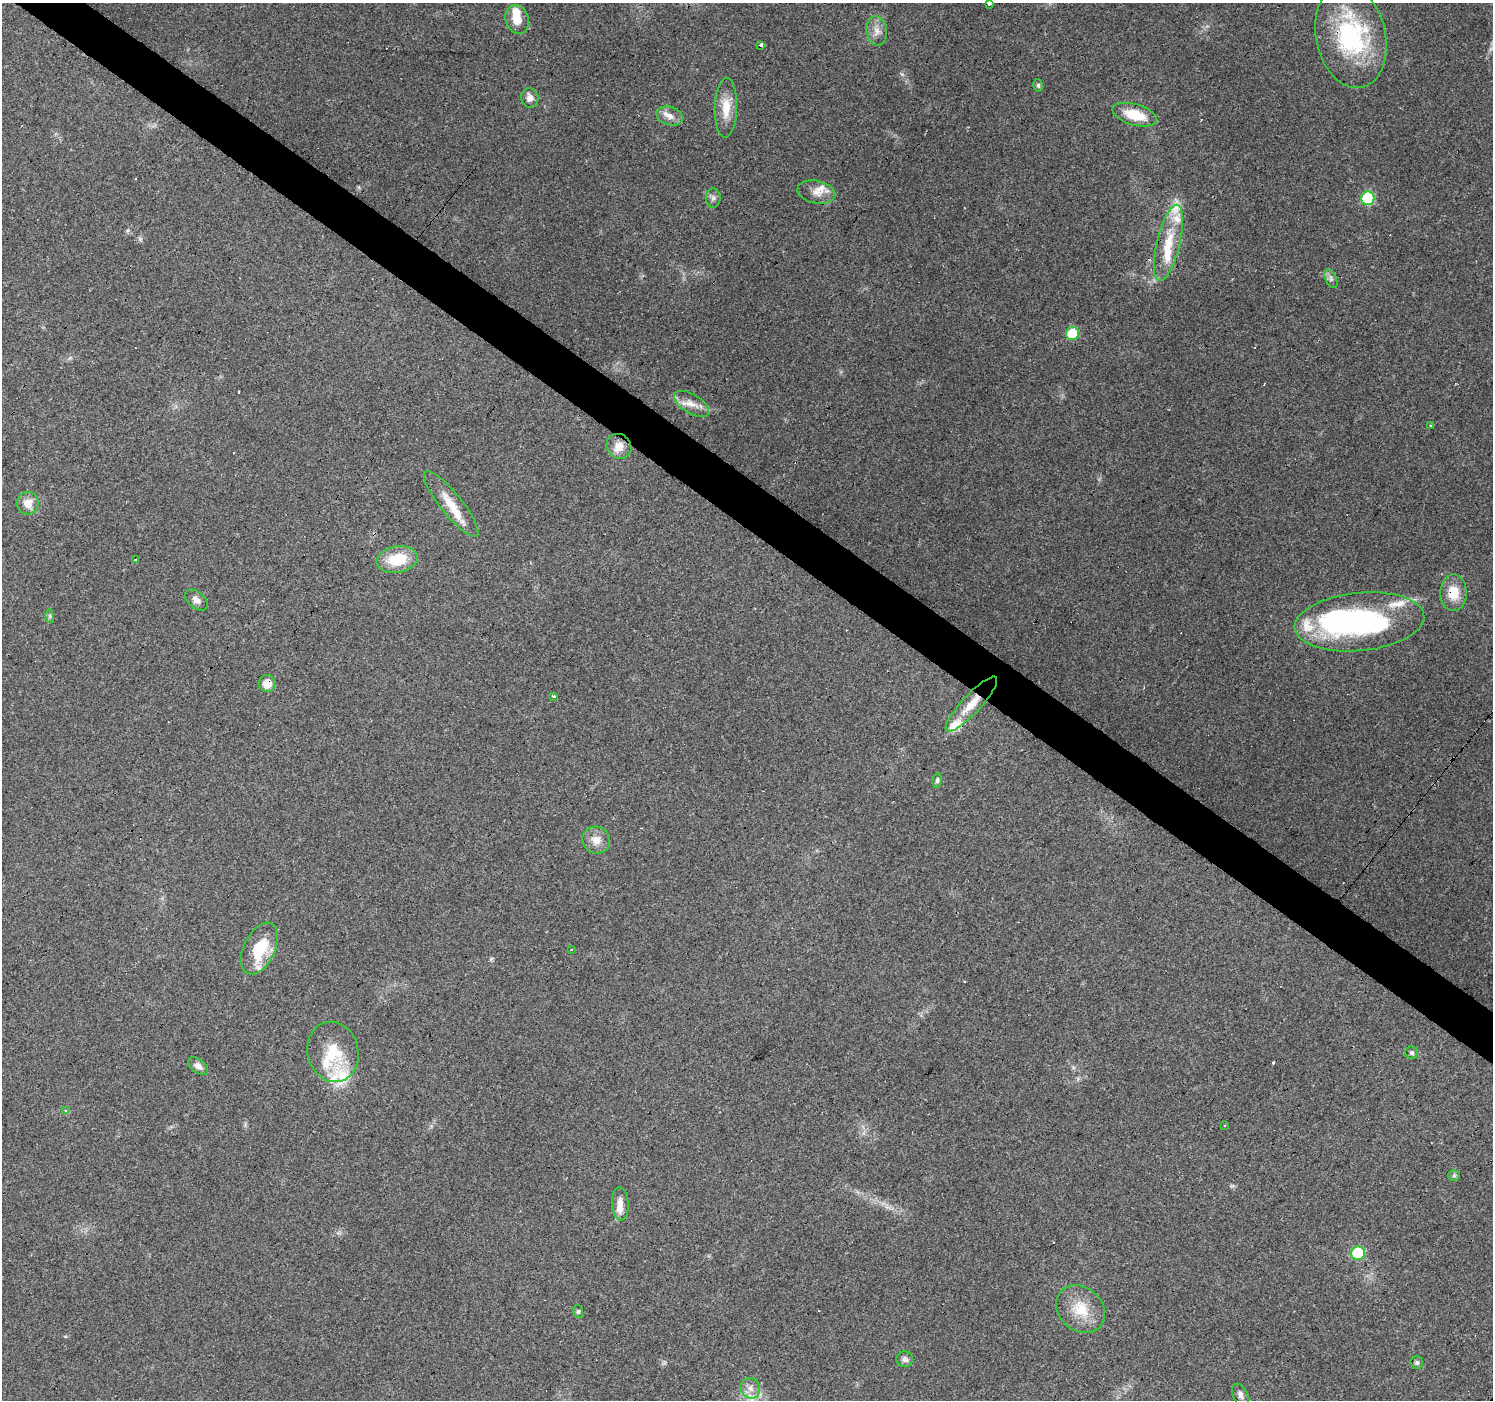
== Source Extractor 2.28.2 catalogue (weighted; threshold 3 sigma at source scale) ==
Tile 11 of 4 x 4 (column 3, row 3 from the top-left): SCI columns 2984-4474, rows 1571-2968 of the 5968 x 6005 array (HDU 1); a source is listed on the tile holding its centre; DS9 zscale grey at full resolution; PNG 1495 x 1402 px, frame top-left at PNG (2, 3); each listed source drawn as its Kron ellipse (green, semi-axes under 4 px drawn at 4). Shown black and unused: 4% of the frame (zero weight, under 3 of 4 exposures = <1% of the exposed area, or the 3 px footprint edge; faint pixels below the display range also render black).
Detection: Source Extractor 2.28.2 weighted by HDU 2 'WHT'; one run over the whole footprint, this tile lists its part. Background 0.0939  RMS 0.0067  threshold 0.0302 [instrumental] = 3 sigma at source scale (4.5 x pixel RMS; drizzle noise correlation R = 1.50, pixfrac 1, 0.0396/0.0396 arcsec/px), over >= 5 px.
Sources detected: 74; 1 inside a brighter object's white glare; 11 cosmic-ray / hot-pixel residue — neither listed nor drawn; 14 inside a brighter listed object's ellipse — not listed separately; the other 48 listed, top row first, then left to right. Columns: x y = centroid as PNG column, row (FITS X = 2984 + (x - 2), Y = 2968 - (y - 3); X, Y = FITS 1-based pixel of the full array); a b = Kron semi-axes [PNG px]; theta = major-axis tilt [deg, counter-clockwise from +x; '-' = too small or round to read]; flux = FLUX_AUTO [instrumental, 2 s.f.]
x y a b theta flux
989 3 3 3 - 21
517 19 14 11 -72 9.6
877 31 15 10 -82 5.7
1351 37 52 35 -77 85
761 46 3 3 - 22
1038 85 6 5 - 1.2
530 98 10 8 -77 4.3
726 108 30 11 89 14
1135 115 23 10 -16 19
670 116 13 9 -17 5.4
816 192 19 11 -12 7.5
713 198 9 7 -90 2.3
1368 198 7 6 - 60
1168 243 39 11 77 20
1331 279 10 5 -65 2.2
1072 334 6 6 - 36
692 404 20 9 -31 7.6
1431 426 3 3 - 1.5
619 446 13 12 - 8.4
28 503 11 11 - 7.6
451 504 41 10 -51 14
397 559 21 13 10 23
136 560 4 2 - 1
1454 593 18 13 89 13
196 600 13 8 -41 3.8
50 616 7 4 -89 1.2
1359 622 65 29 6 140
267 683 8 8 - 8.2
553 696 3 3 - 2.9
971 704 36 9 47 15
937 780 7 4 84 1.4
596 840 14 13 - 7.2
259 948 27 15 64 28
572 949 3 3 - 2
333 1052 30 25 -76 28
1412 1053 6 6 - 1.6
198 1066 11 6 -38 3.5
66 1110 4 3 - 1.8
1225 1125 2 2 - 0.62
1454 1176 6 5 - 1.2
620 1204 16 8 -87 6
1358 1253 7 7 - 46
1081 1309 26 21 -41 20
578 1311 6 5 - 1.2
905 1359 8 8 - 2.6
1417 1362 6 6 - 1.4
750 1388 10 9 - 4.7
1240 1395 12 7 -66 3.3
Overlapping masked pixels (flux is a lower limit): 3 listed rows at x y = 1454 593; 267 683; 971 704
Isophote crosses this tile's border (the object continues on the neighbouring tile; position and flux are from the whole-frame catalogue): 1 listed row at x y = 989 3